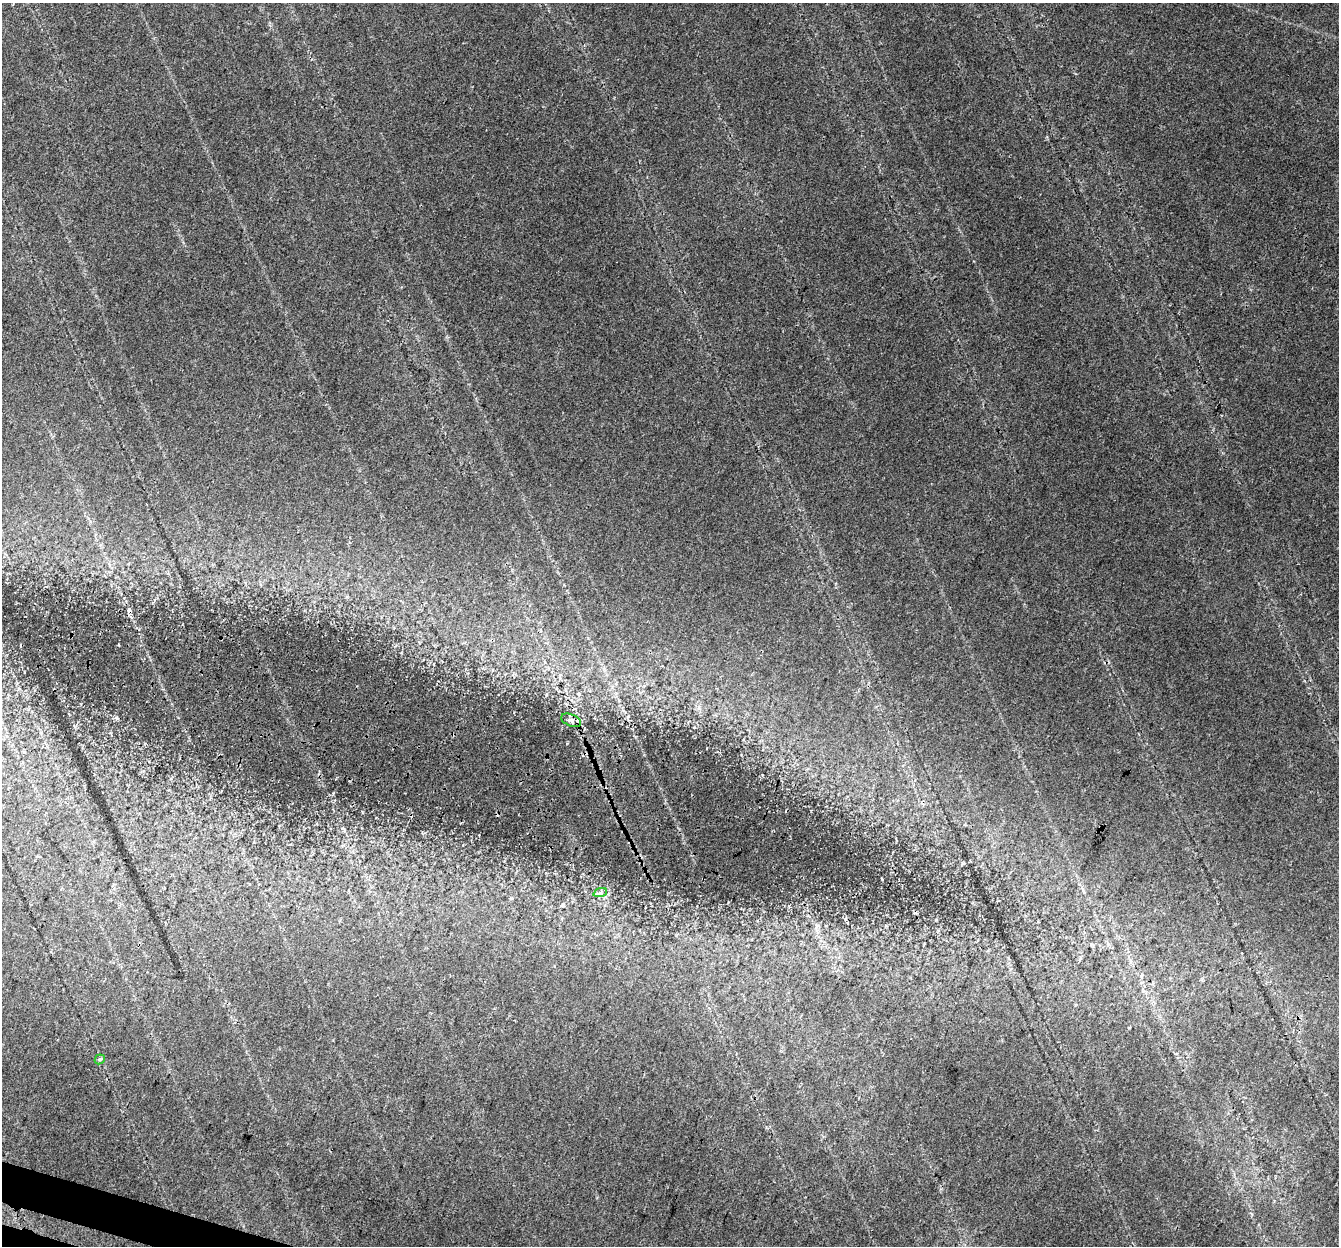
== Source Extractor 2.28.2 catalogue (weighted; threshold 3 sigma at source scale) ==
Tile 7 of 4 x 4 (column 3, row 2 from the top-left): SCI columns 2696-4032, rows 2762-4005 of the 5397 x 5587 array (HDU 1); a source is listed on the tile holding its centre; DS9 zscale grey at full resolution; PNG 1341 x 1248 px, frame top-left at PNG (2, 3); each listed source drawn as its Kron ellipse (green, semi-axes under 4 px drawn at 4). Shown black and unused: <1% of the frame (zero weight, under 3 of 4 exposures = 5% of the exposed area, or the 3 px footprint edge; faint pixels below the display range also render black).
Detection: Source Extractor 2.28.2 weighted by HDU 2 'WHT'; one run over the whole footprint, this tile lists its part. Background 0.0675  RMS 0.005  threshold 0.0227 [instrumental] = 3 sigma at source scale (4.5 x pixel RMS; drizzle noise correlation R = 1.50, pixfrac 1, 0.0396/0.0396 arcsec/px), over >= 5 px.
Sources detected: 6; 3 cosmic-ray / hot-pixel residue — neither listed nor drawn; the other 3 listed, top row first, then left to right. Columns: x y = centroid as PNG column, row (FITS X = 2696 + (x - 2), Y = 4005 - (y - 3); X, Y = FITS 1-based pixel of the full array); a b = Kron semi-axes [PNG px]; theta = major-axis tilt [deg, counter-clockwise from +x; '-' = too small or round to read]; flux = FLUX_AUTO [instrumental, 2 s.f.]
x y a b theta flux
571 720 10 6 -22 1.6
600 893 7 4 19 1.1
100 1059 5 4 - 1.2